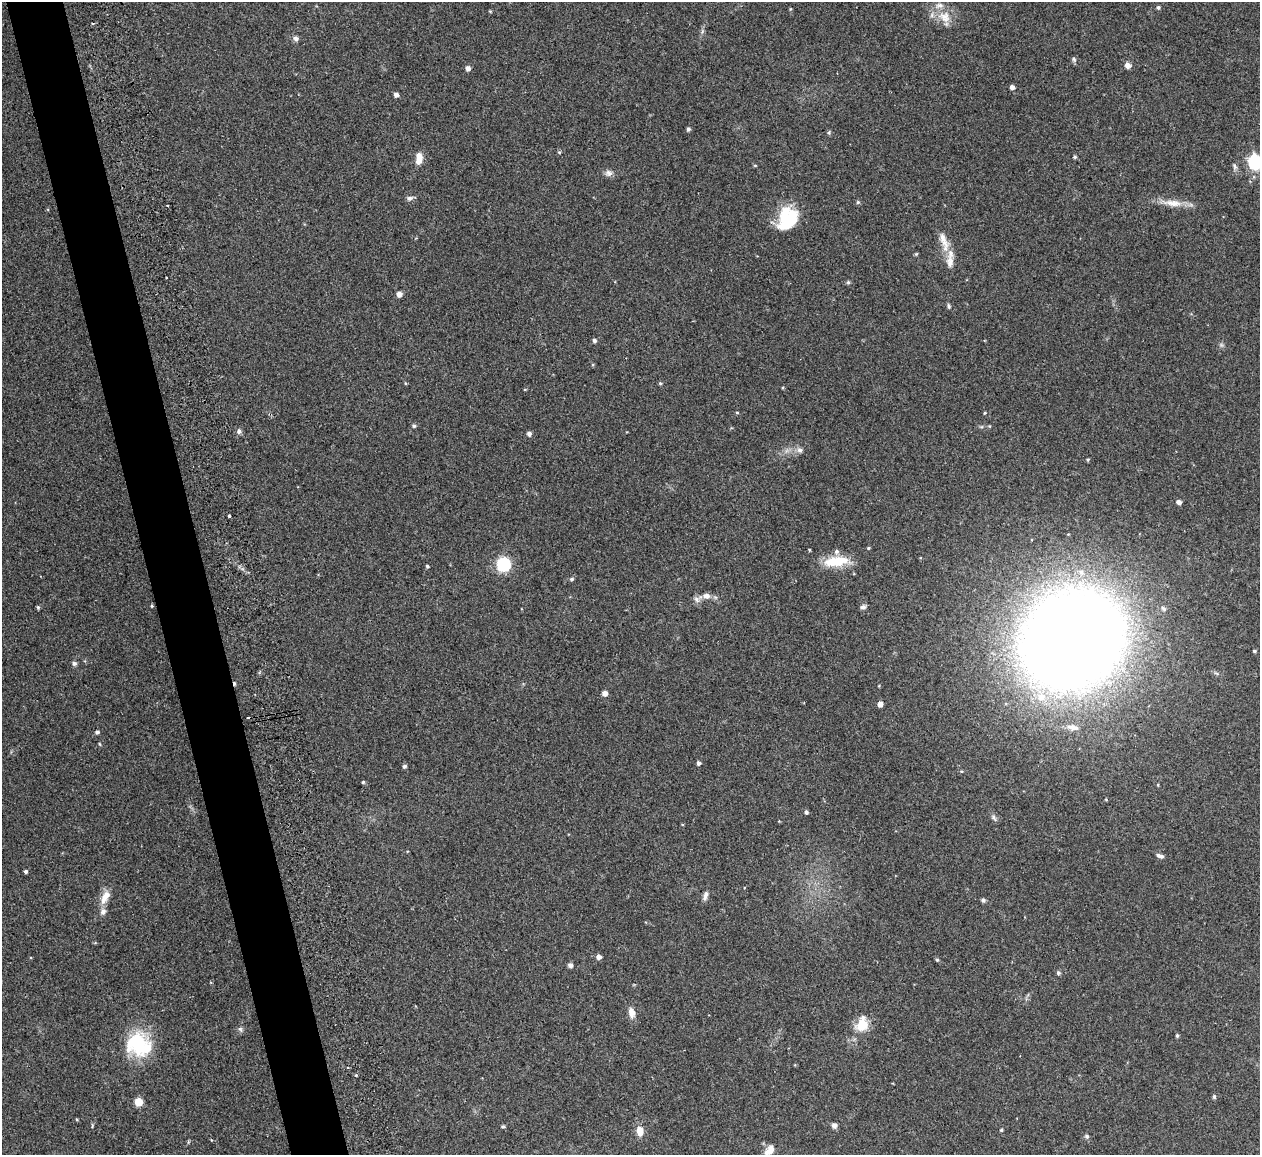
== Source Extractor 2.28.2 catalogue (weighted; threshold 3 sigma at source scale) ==
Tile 11 of 4 x 4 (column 3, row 3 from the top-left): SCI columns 2515-3772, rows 1299-2451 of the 5086 x 5028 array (HDU 1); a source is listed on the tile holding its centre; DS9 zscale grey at full resolution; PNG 1262 x 1157 px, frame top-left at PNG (2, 2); no overlay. Shown black and unused: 5% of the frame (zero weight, under 2 of 3 exposures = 3% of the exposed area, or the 3 px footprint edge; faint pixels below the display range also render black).
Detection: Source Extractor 2.28.2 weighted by HDU 2 'WHT'; one run over the whole footprint, this tile lists its part. Background 0.0754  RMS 0.0089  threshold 0.0402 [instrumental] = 3 sigma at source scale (4.5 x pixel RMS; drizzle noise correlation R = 1.50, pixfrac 1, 0.05/0.05 arcsec/px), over >= 5 px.
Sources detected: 97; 4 cosmic-ray / hot-pixel residue — not listed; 6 inside a brighter listed object's ellipse — not listed separately; the other 87 listed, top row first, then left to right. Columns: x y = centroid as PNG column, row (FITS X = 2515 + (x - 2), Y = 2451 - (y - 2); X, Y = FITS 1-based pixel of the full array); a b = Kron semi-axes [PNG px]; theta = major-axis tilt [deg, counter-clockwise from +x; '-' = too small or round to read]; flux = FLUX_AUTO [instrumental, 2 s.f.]
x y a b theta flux
1158 7 5 4 - 1.6
790 9 5 3 - 0.74
490 11 5 3 - 0.73
944 17 20 15 -33 14
296 38 8 7 - 2.5
1074 59 6 5 - 1.6
1128 65 7 7 - 3.7
468 68 5 5 - 3.7
1012 87 4 4 - 3.5
396 95 5 4 - 3
688 129 4 4 - 1.9
829 132 6 4 72 1.1
559 152 4 4 - 1
1075 157 4 4 - 1.3
419 158 14 7 84 8.7
1255 162 6 6 - 160
755 165 5 3 - 0.81
1235 166 9 5 -69 2.2
609 173 10 8 -38 3.5
409 198 9 6 15 2.7
858 202 5 5 - 1.2
1172 203 29 9 -6 12
788 219 26 20 64 41
944 242 34 9 -73 13
916 254 5 5 - 0.91
848 282 5 5 - 1.4
399 294 5 5 - 4.3
949 306 7 4 -70 1.4
594 340 5 4 - 2.1
405 383 5 3 - 0.84
660 383 4 4 - 1.1
737 412 5 3 - 0.93
985 413 4 4 - 0.75
414 426 5 4 - 1.5
239 431 7 6 - 2.7
529 434 5 5 - 3
800 450 8 7 - 3
1088 459 5 3 - 1
1179 502 5 4 - 3.5
229 516 3 3 - 3.4
868 548 4 3 - 0.92
809 550 3 2 - 0.78
836 561 31 12 7 23
503 564 9 9 - 50
427 566 4 4 - 1.3
572 579 6 4 21 1.3
706 596 10 7 -9 5
697 599 9 6 -87 3.2
152 606 4 3 - 0.85
38 607 5 4 - 1.2
863 607 7 6 - 2.4
1072 640 74 65 37 2100
1254 651 4 4 - 1.2
74 663 5 5 - 2.5
605 693 5 5 - 4.6
880 704 5 4 - 5.4
1073 727 15 7 -11 5.1
97 732 5 4 - 2
99 744 5 3 - 0.82
698 763 4 4 - 2.3
404 766 5 4 - 1.9
363 782 4 4 - 1.1
1158 785 5 3 - 0.69
1106 799 4 3 - 0.72
806 812 4 4 - 2.2
1160 856 10 5 -20 2.9
26 871 4 3 - 1.8
705 895 12 6 72 3.7
105 897 19 9 63 9.6
983 900 6 5 - 1.9
599 957 5 5 - 3.8
937 960 5 4 - 1.1
570 965 5 5 - 3
1058 973 5 5 - 1.8
631 1013 12 7 -80 6.8
862 1024 20 15 70 16
240 1029 7 5 -43 1.8
1177 1035 5 4 - 1.4
139 1045 33 27 -24 52
1214 1097 5 4 - 1.6
138 1102 6 5 - 17
834 1125 5 5 - 3.7
503 1127 5 4 - 1.5
1001 1130 4 4 - 1
640 1131 10 7 -86 9.6
1087 1136 5 5 - 1.8
769 1150 15 8 54 7.8
Isophote crosses this tile's border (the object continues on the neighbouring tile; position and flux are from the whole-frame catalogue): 2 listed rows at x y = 1255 162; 769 1150